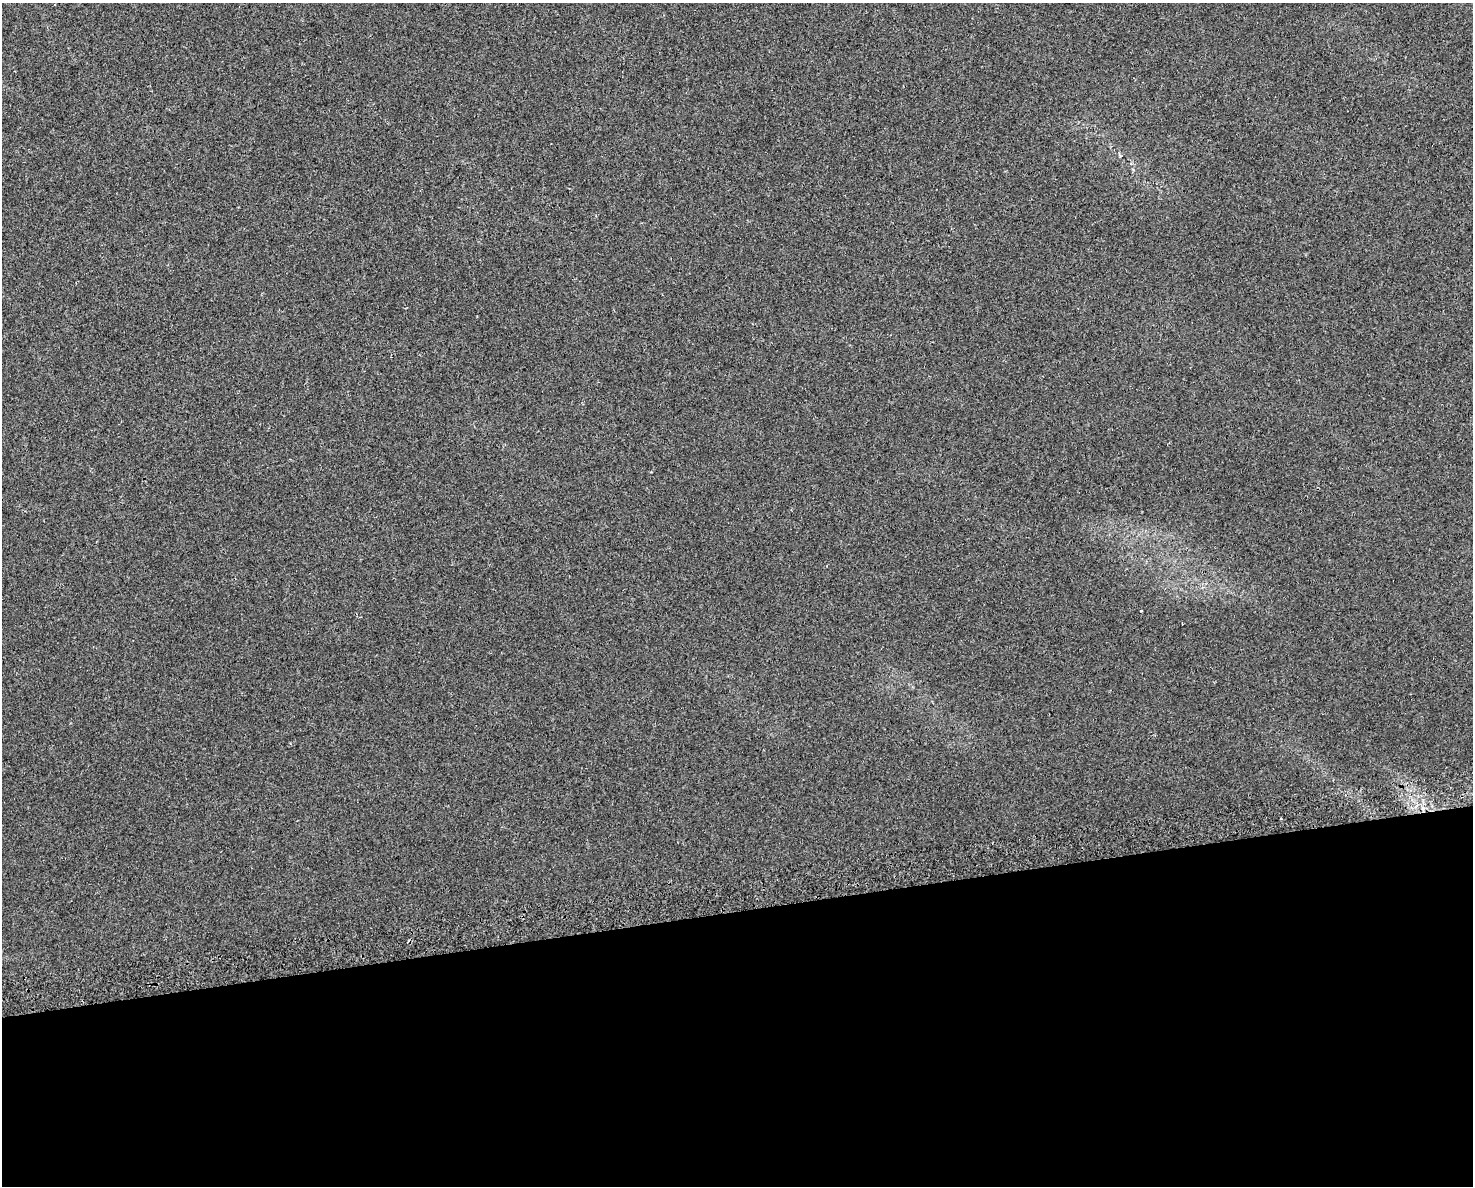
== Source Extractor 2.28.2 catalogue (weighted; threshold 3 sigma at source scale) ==
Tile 11 of 3 x 4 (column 2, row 4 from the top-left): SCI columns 1565-3035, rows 39-1222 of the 4556 x 4811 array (HDU 1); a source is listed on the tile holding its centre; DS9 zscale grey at full resolution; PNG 1475 x 1188 px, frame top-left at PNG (2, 3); no overlay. Shown black and unused: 23% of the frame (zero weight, under 2 of 3 exposures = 3% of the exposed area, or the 3 px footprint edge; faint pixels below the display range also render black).
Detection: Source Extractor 2.28.2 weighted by HDU 2 'WHT'; one run over the whole footprint, this tile lists its part. Background 0.0393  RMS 0.0057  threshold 0.0257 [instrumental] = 3 sigma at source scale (4.5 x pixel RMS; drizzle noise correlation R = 1.50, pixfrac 1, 0.0396/0.0396 arcsec/px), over >= 5 px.
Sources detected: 3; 1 cosmic-ray / hot-pixel residue — not listed; the other 2 listed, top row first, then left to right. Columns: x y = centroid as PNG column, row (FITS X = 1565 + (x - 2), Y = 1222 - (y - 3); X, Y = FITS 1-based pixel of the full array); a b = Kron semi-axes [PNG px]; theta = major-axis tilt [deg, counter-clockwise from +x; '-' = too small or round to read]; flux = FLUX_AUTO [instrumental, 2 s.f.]
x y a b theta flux
1141 611 3 2 - 1.2
1281 819 3 2 - 0.85